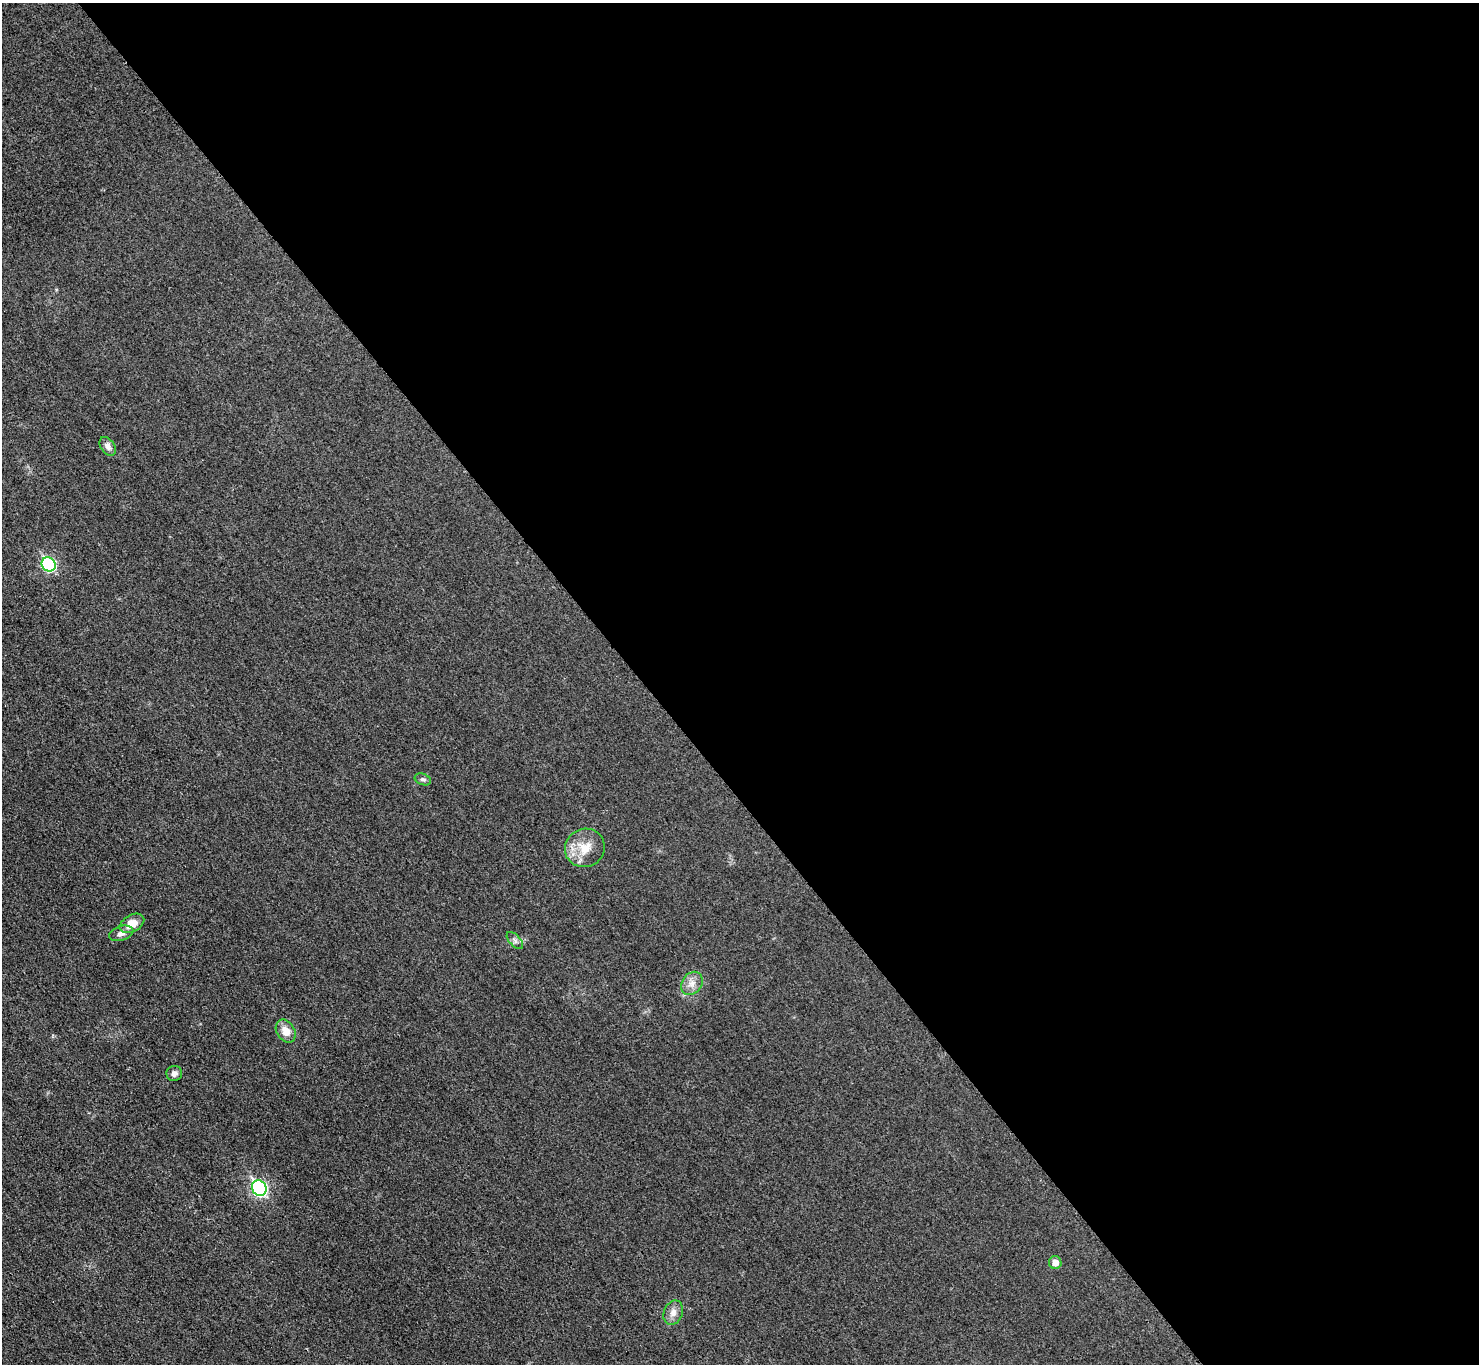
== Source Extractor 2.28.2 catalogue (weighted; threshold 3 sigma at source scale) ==
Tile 8 of 4 x 4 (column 4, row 2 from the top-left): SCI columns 4454-5930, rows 2903-4264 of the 5953 x 5949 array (HDU 1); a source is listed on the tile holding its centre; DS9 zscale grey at full resolution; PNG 1481 x 1366 px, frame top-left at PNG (2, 3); each listed source drawn as its Kron ellipse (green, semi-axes under 4 px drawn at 4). Shown black and unused: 57% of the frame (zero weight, under 3 of 4 exposures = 2% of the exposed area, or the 3 px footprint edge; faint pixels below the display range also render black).
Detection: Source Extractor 2.28.2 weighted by HDU 2 'WHT'; one run over the whole footprint, this tile lists its part. Background 0.0329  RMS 0.0064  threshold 0.0287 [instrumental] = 3 sigma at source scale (4.5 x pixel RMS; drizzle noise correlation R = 1.50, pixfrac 1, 0.05/0.05 arcsec/px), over >= 5 px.
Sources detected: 13; all 13 listed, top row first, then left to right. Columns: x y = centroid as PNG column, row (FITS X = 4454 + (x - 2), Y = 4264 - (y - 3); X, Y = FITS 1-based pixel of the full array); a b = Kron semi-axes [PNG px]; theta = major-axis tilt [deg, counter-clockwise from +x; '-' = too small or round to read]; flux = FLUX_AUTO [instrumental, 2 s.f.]
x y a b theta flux
108 446 10 7 -56 2.9
49 564 7 6 - 68
423 779 8 5 -20 1.4
585 848 20 19 - 13
132 923 13 8 29 7.7
121 933 12 7 17 3.1
515 941 10 5 -48 2
692 983 12 10 55 5
286 1031 12 9 -57 6.6
174 1073 8 7 - 2.6
259 1188 8 7 - 110
1055 1263 6 6 - 4.7
673 1313 12 9 68 4.5